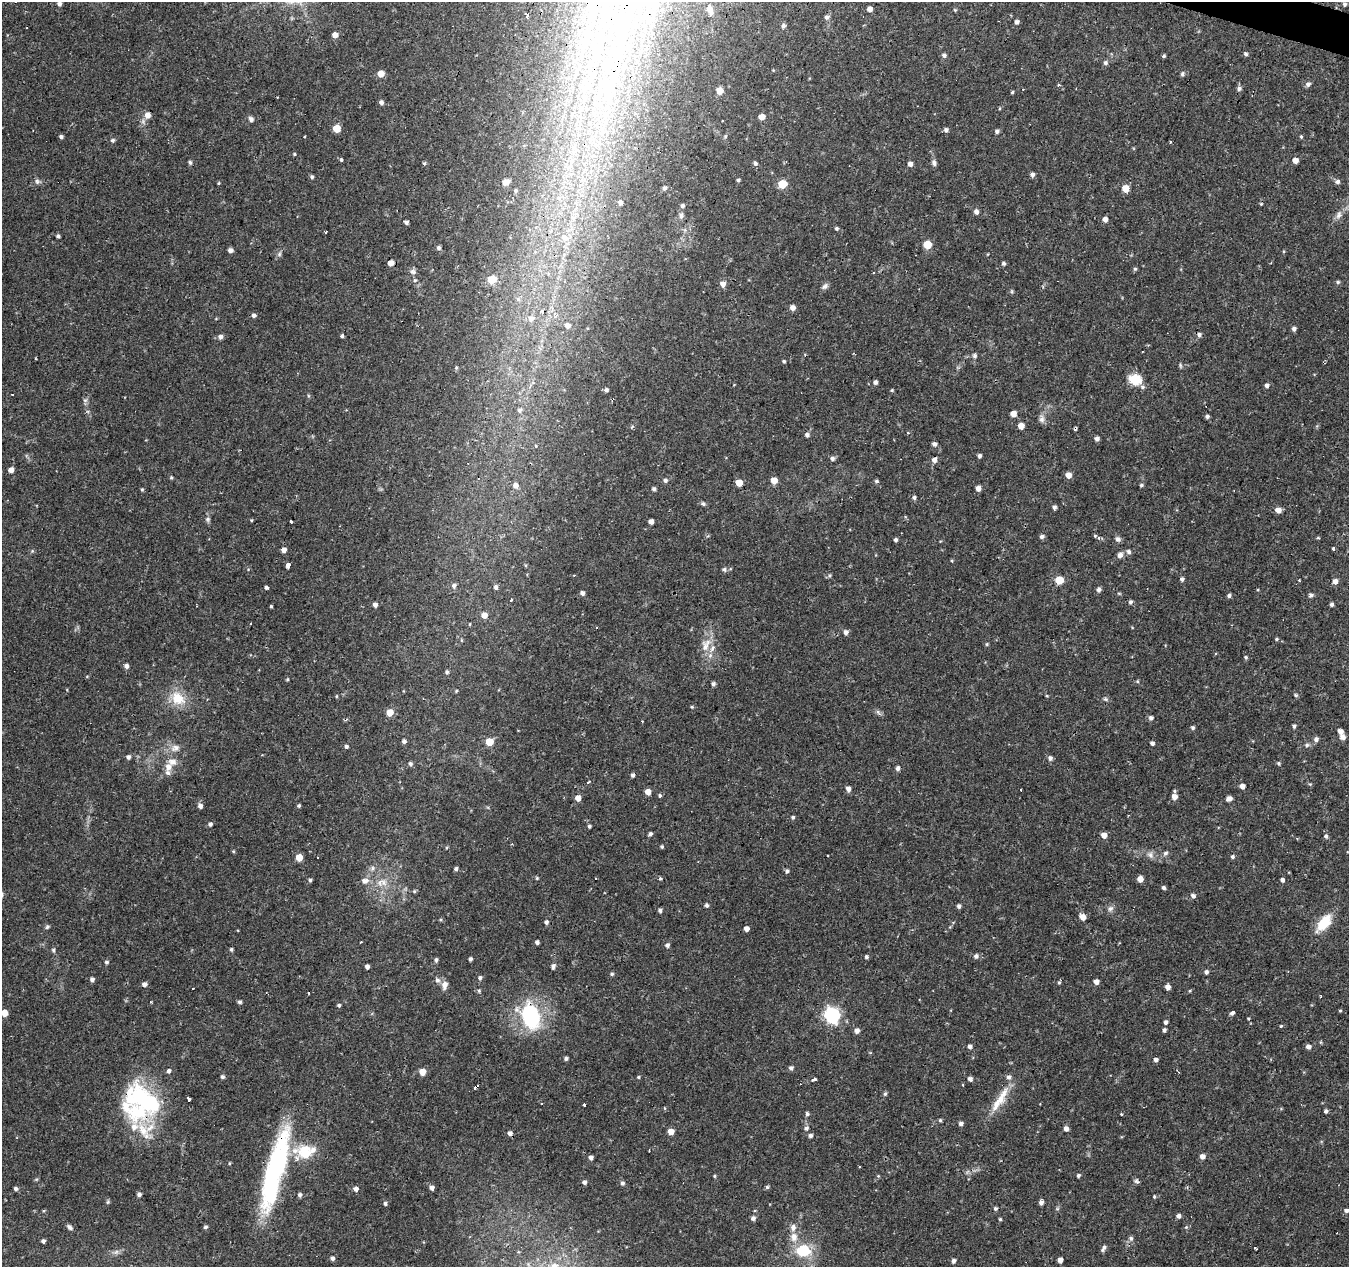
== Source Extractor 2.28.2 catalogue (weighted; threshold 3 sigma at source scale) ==
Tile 10 of 4 x 4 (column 2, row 3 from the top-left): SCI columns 1351-2697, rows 1541-2805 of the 5390 x 5544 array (HDU 1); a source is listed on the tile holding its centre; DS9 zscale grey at full resolution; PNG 1351 x 1269 px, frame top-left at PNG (2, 2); no overlay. Shown black and unused: <1% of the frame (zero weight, under 2 of 3 exposures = <1% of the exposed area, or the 3 px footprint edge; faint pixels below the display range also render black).
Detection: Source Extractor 2.28.2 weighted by HDU 2 'WHT'; one run over the whole footprint, this tile lists its part. Background 0.0474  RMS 0.0037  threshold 0.0168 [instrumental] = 3 sigma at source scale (4.5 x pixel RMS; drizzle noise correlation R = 1.50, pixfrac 1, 0.0396/0.0396 arcsec/px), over >= 5 px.
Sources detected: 381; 4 inside a brighter object's white glare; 21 cosmic-ray / hot-pixel residue — not listed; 16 inside a brighter listed object's ellipse — not listed separately; the other 340 listed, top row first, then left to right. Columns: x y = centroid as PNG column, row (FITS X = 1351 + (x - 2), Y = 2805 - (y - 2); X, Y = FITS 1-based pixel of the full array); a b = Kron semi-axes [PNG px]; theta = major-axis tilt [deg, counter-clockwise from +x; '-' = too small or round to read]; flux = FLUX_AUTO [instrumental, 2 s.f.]
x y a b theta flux
59 4 4 4 - 1.1
1345 4 5 5 - 0.73
607 5 127 29 75 140
870 9 4 4 - 2.1
710 10 9 6 -68 1.8
955 10 5 4 - 0.4
527 15 4 3 - 3.2
827 17 6 5 - 0.98
1017 22 4 4 - 1.2
783 26 5 4 - 1.1
335 35 4 4 - 2.6
1246 54 5 4 - 0.77
944 55 6 5 - 0.87
1164 56 5 4 - 0.57
1105 63 6 5 - 0.91
381 74 5 5 - 4.5
1182 75 7 3 -62 0.66
1308 84 6 5 - 1.1
1059 85 3 3 - 0.81
1239 88 6 5 - 1.1
720 91 5 5 - 4.9
1012 92 4 4 - 0.4
381 102 5 4 - 1
147 115 6 6 - 2.4
762 117 5 4 - 3.6
251 119 6 5 - 1.2
336 129 5 5 - 7.7
946 130 5 4 - 1.1
997 131 5 4 - 0.97
725 136 5 4 - 0.5
61 137 4 4 - 0.82
1301 137 4 4 - 0.41
113 140 5 5 - 0.79
294 154 4 3 - 0.4
341 160 3 3 - 0.75
1295 161 5 4 - 2.7
190 162 4 4 - 0.72
755 163 5 4 - 0.95
934 163 8 6 -75 1.1
910 164 5 4 - 1.7
1032 175 5 4 - 1.3
312 177 5 4 - 0.75
738 180 4 4 - 0.51
38 182 8 5 -18 0.92
505 182 6 4 40 1.9
1337 182 6 6 - 1.1
218 183 5 3 - 0.37
782 184 5 5 - 12
664 188 5 4 - 0.9
1126 188 5 5 - 5.7
515 191 3 3 - 0.46
620 203 3 3 - 1
1261 204 4 4 - 0.37
682 206 5 5 - 0.87
976 212 5 5 - 1.5
681 215 8 6 79 1.2
1339 215 11 7 65 1.7
1105 219 5 4 - 1.9
406 222 4 3 - 1
837 228 4 4 - 0.68
58 236 4 4 - 0.79
564 238 9 8 - 2.7
927 245 5 5 - 9.7
438 248 5 4 - 0.88
230 250 5 4 - 1.4
279 254 6 5 - 0.78
391 263 5 4 - 2.6
1004 263 5 4 - 0.75
1135 269 5 4 - 0.55
413 272 9 5 -14 0.93
492 279 5 5 - 12
415 280 5 4 - 0.66
564 281 4 4 - 0.6
1338 282 5 4 - 0.67
723 284 5 5 - 2.1
825 286 10 6 38 1.1
518 299 6 6 - 1.1
792 308 5 5 - 2.2
254 315 5 5 - 1.1
531 318 9 8 - 2.7
567 325 7 6 - 2
1294 329 5 4 - 1
1199 335 5 5 - 1
342 336 5 3 - 0.69
220 337 5 5 - 1.4
974 356 6 5 - 0.92
784 361 4 4 - 0.51
1180 365 8 3 -71 0.48
1135 379 12 9 -17 9.2
875 382 4 4 - 1.1
1267 385 5 4 - 1.1
606 390 4 4 - 0.81
892 390 4 4 - 0.39
519 410 6 6 - 0.94
1013 413 5 4 - 3.3
1207 416 4 4 - 0.81
1042 419 9 7 36 1.3
1021 426 5 5 - 3.7
807 435 5 5 - 1.1
1097 438 5 4 - 1.1
934 444 5 5 - 1.2
979 456 4 4 - 0.88
832 458 6 5 - 0.99
934 460 6 5 - 1.5
11 470 5 4 - 2.2
1068 475 5 5 - 2.5
171 477 5 4 - 0.45
665 480 5 5 - 0.95
774 481 5 5 - 3.8
876 481 5 5 - 0.69
739 483 5 5 - 5.6
1141 485 5 4 - 0.62
515 486 6 5 - 1.7
978 488 5 4 - 1.9
142 489 4 4 - 0.43
654 489 4 4 - 0.82
914 498 5 4 - 0.82
703 504 6 5 - 0.65
1054 507 5 4 - 0.89
1278 510 5 5 - 2.8
208 519 7 6 - 0.83
251 520 5 3 - 0.3
651 521 4 4 - 1.9
291 522 3 3 - 1.1
1095 536 4 4 - 0.4
1042 537 5 5 - 0.98
1318 538 5 3 - 0.35
1118 539 7 7 - 1.1
896 540 4 4 - 0.8
1334 549 3 3 - 6.4
284 550 5 4 - 1.9
32 551 5 4 - 0.45
1129 552 6 5 - 1
1120 555 7 7 - 1.5
288 565 5 4 - 3.8
724 569 6 5 - 0.89
829 575 6 4 61 0.54
1182 579 5 4 - 0.95
1059 580 5 5 - 10
1335 581 5 5 - 2
454 586 7 6 - 1.2
266 587 3 3 - 5.8
496 587 6 5 - 1.1
1099 590 5 5 - 1.2
582 593 4 4 - 1.3
1311 595 5 4 - 1.1
1229 596 5 4 - 0.87
511 600 5 3 - 0.96
1130 602 5 4 - 0.87
1332 604 4 4 - 0.97
375 605 4 4 - 1.4
271 606 3 3 - 0.89
484 615 5 5 - 3.2
470 624 4 3 - 0.31
846 632 5 5 - 1.4
1276 639 4 4 - 0.44
987 644 5 4 - 0.43
706 645 22 11 68 4.7
1246 657 5 4 - 0.53
126 666 5 5 - 1.3
447 672 5 4 - 0.73
287 679 4 4 - 0.4
1137 681 5 4 - 0.42
713 684 4 4 - 0.91
456 691 4 3 - 0.38
1296 695 6 4 -17 0.58
1047 696 5 3 - 0.3
178 698 22 16 -42 8.3
1105 699 5 5 - 0.65
692 707 4 4 - 0.42
390 712 5 5 - 5.6
878 712 8 4 -54 0.8
1151 718 5 5 - 0.98
642 721 3 2 - 0.31
1294 726 5 4 - 0.72
1193 728 5 4 - 0.65
1340 731 5 5 - 2.2
1343 737 5 5 - 1.8
1316 739 7 6 - 1.1
404 741 5 4 - 0.92
489 742 5 5 - 9.3
1152 743 4 4 - 1.1
1307 745 6 5 - 0.75
346 747 4 4 - 0.82
175 748 13 8 16 2.4
128 757 5 4 - 1.1
1050 758 6 5 - 1.1
1279 763 5 4 - 0.52
410 764 5 5 - 0.82
168 767 11 10 - 2.7
898 768 5 4 - 1.1
633 775 4 4 - 0.88
588 782 4 3 - 0.57
1310 784 4 4 - 0.39
1242 786 4 4 - 2
848 789 5 5 - 1.8
648 792 5 4 - 3.1
660 795 5 4 - 0.55
1174 797 6 5 - 2.5
578 798 5 5 - 3.1
1229 799 5 4 - 1.7
200 806 5 5 - 1.4
299 806 4 4 - 0.53
793 817 4 4 - 0.69
210 824 5 4 - 0.83
589 826 4 4 - 0.7
650 834 5 4 - 0.86
1104 835 5 5 - 2.7
1326 836 6 4 90 0.83
662 847 4 4 - 0.53
233 851 5 4 - 0.37
1166 853 7 5 5 0.86
1150 855 10 7 -49 1.6
299 857 5 5 - 6.2
1232 857 5 5 - 0.71
372 868 8 6 49 1.1
456 869 5 4 - 0.84
787 871 4 4 - 0.85
537 878 5 3 - 0.37
595 878 4 2 - 0.58
660 878 3 3 - 1.2
1140 879 5 4 - 2.9
310 880 4 4 - 0.74
1282 880 5 4 - 0.98
365 881 7 5 -1 2
383 882 12 7 -44 2.6
1163 888 5 4 - 0.73
414 891 5 4 - 0.47
1193 896 5 5 - 1.1
707 905 5 4 - 0.87
959 906 5 4 - 0.93
1110 908 9 7 43 1.2
660 910 4 4 - 0.86
1083 917 7 5 -56 2.8
546 922 5 5 - 0.99
1324 923 18 9 51 11
47 927 6 5 - 0.62
746 929 4 4 - 2.1
537 942 4 4 - 0.89
667 945 5 4 - 1
231 949 4 4 - 0.6
53 950 5 4 - 0.55
976 956 6 6 - 1.2
866 957 4 4 - 0.75
470 959 4 3 - 0.83
436 960 5 4 - 0.83
106 962 5 4 - 0.74
367 966 4 4 - 1.4
553 966 8 4 74 0.91
1206 972 5 4 - 0.99
612 974 5 4 - 0.58
480 978 5 5 - 0.84
92 979 5 4 - 1.1
437 980 8 7 - 1.3
1059 982 6 4 1 0.48
1096 982 5 4 - 1.9
144 984 5 4 - 1.4
445 985 10 7 77 2.1
1168 987 5 4 - 2
479 991 5 4 - 0.51
150 1002 3 3 - 0.68
239 1002 4 4 - 0.8
339 1005 4 4 - 0.59
1340 1011 5 3 - 0.38
1233 1012 5 3 - 3.6
4 1013 5 5 - 4.7
832 1015 7 6 - 89
530 1016 28 19 -66 32
1248 1018 4 3 - 0.28
1165 1022 5 4 - 0.91
1281 1026 4 4 - 0.39
1164 1030 4 4 - 0.85
857 1031 5 5 - 1.6
970 1046 5 5 - 1.1
1308 1047 5 5 - 1.6
566 1058 4 4 - 0.87
1156 1060 4 4 - 1.2
791 1068 5 5 - 0.96
169 1071 5 4 - 0.95
422 1072 5 5 - 4.1
222 1077 4 4 - 0.8
638 1077 4 3 - 0.44
1008 1077 6 6 - 1.1
970 1079 5 4 - 1.3
813 1080 4 3 - 4
963 1085 3 2 - 0.59
885 1094 6 4 74 0.67
142 1099 50 28 -35 42
189 1100 3 3 - 14
998 1103 35 11 51 7.6
585 1104 3 3 - 3.6
664 1108 5 3 - 0.29
1326 1111 4 4 - 0.84
807 1114 5 5 - 0.75
1121 1114 3 3 - 0.52
940 1120 4 4 - 0.57
961 1124 4 4 - 1.2
134 1127 14 9 78 3.6
806 1128 6 5 - 1.1
1066 1129 5 5 - 1.7
671 1131 5 4 - 3.9
510 1133 5 5 - 1.5
811 1136 5 5 - 1
305 1151 19 17 27 11
1202 1156 5 5 - 1.9
591 1157 4 4 - 1.2
273 1171 97 19 81 57
1078 1175 4 4 - 0.75
714 1176 4 3 - 0.4
878 1176 4 4 - 0.36
1136 1181 6 6 - 0.76
584 1182 5 5 - 0.95
622 1183 5 5 - 0.94
767 1187 5 5 - 0.55
432 1188 4 4 - 1.6
16 1189 5 4 - 0.91
356 1189 5 5 - 1.4
139 1194 4 4 - 1
300 1195 5 4 - 1.1
1154 1196 4 3 - 0.43
108 1202 5 4 - 0.5
1041 1202 5 4 - 1.4
385 1203 5 4 - 0.74
995 1208 5 5 - 0.73
1346 1210 5 5 - 0.97
1178 1216 4 4 - 1.3
753 1218 5 5 - 1.3
1000 1219 4 3 - 0.49
69 1227 7 5 -42 0.95
205 1227 5 4 - 0.67
1186 1227 4 4 - 0.43
794 1237 13 10 -88 3.6
1131 1238 7 6 - 0.96
43 1241 4 4 - 1
1255 1248 4 2 - 0.49
1103 1250 4 3 - 7.3
803 1251 17 13 9 12
332 1258 4 4 - 1.1
1060 1260 4 4 - 2.2
954 1261 5 4 - 1.2
Overlapping masked pixels (flux is a lower limit): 4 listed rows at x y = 607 5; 530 1016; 142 1099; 273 1171
Isophote crosses this tile's border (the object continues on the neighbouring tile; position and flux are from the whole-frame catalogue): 2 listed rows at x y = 607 5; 4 1013